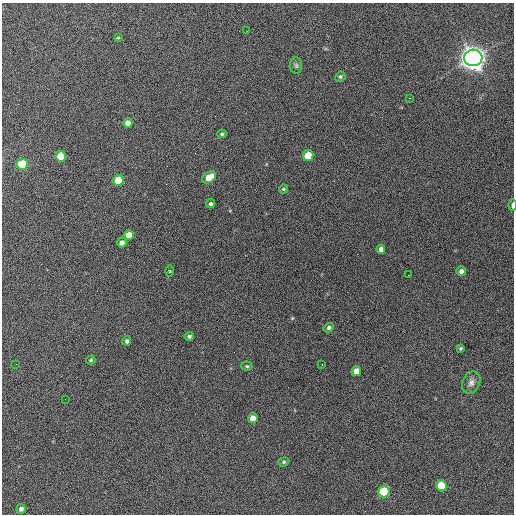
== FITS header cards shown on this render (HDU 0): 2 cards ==
NAXIS1  =                  512 / Axis length
NAXIS2  =                  512 / Axis length

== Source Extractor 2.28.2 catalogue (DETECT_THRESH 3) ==
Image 512 x 512 px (HDU 0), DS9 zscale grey, 1 PNG px = 1 image px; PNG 516 x 516 px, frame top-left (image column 1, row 512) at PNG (2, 3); each listed source drawn as its Kron ellipse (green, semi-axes under 4 px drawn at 4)
Background 833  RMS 30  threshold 89.1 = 3 sigma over >= 5 px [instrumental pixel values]
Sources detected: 38; all 38 listed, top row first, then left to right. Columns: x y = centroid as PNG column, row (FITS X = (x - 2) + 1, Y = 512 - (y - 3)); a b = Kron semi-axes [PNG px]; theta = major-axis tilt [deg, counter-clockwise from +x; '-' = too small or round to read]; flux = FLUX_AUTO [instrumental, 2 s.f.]
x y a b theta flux
247 31 3 2 - 1.9e+03
118 38 4 2 - 1.6e+03
473 58 9 8 - 2.6e+06
296 65 8 6 90 4.3e+03
340 77 5 5 - 3.3e+03
410 98 2 2 - 1.3e+03
128 123 5 4 - 1.5e+04
222 134 4 3 - 2.7e+03
308 155 5 5 - 5.8e+04
61 156 5 5 - 4.8e+04
22 164 5 5 - 1.5e+05
209 177 7 5 33 3.4e+04
118 180 5 5 - 6.3e+04
283 189 5 4 - 2.5e+03
210 204 4 4 - 4.0e+03
512 205 6 3 89 7.5e+03
129 235 5 5 - 3.4e+04
122 242 5 4 - 8.3e+03
381 249 4 4 - 8.7e+03
170 271 6 3 -88 1.8e+03
461 271 5 4 - 6.9e+03
408 275 2 2 - 9.1e+02
329 328 5 4 - 4.4e+03
189 336 4 4 - 4.0e+03
127 341 5 4 - 4.8e+03
460 348 3 3 - 2.4e+03
91 360 5 4 - 2.9e+03
16 364 2 2 - 8.3e+02
322 365 3 2 - 1.8e+03
247 366 5 4 - 2.7e+03
356 371 5 4 - 1.9e+04
471 383 11 8 66 1.1e+04
65 399 2 2 - 1.0e+03
253 418 5 4 - 1.8e+04
284 462 5 4 - 2.8e+03
441 486 5 5 - 8.0e+04
384 492 5 5 - 2.3e+05
21 509 5 4 - 8.1e+03
At the frame edge (FLAGS 8, measured only in part): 1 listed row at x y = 512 205